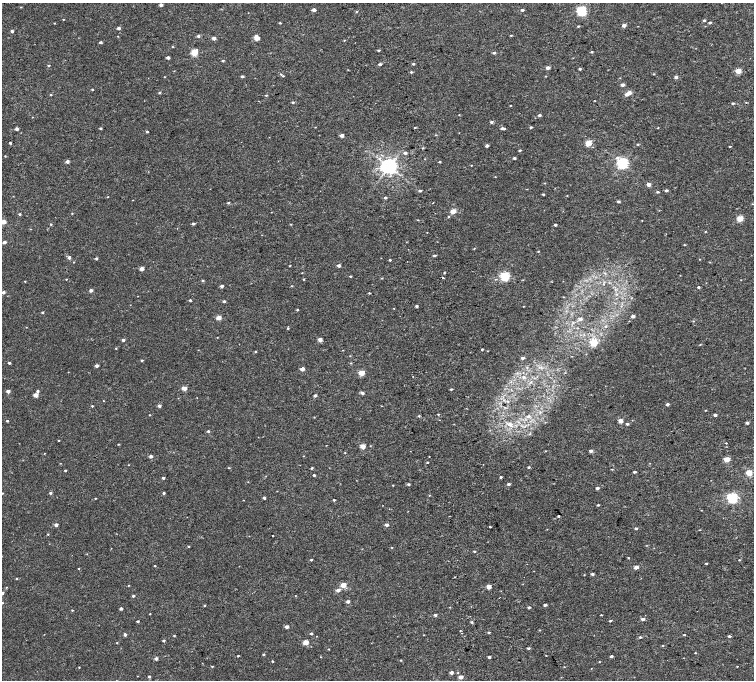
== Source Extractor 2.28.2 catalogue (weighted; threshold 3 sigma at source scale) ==
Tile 6 of 4 x 4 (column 2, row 2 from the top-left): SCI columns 1577-3079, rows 2906-4260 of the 6160 x 5854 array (HDU 1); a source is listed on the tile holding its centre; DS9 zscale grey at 2 x 2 block average (1 PNG px = mean of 2 x 2 image px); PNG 756 x 682 px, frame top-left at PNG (2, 3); no overlay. Shown black and unused: <1% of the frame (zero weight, under 2 of 4 exposures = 6% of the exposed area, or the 3 px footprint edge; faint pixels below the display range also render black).
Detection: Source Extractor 2.28.2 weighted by HDU 2 'WHT'; one run over the whole footprint, this tile lists its part. Background 0.00157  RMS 0.0035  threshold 0.0158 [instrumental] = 3 sigma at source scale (4.5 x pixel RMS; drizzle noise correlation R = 1.50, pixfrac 1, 0.0396/0.0396 arcsec/px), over >= 5 px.
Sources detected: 304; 1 too faint to see at this stretch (2 x 2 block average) — not listed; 1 inside a brighter listed object's ellipse — not listed separately; the other 302 listed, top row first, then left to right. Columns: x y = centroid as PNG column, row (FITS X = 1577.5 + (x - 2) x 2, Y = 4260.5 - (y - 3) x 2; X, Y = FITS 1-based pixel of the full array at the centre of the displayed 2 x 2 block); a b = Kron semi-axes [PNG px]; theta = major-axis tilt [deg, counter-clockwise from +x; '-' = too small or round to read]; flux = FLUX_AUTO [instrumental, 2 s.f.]
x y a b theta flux
161 5 2 2 - 2.8
21 7 3 2 - 0.34
314 10 2 2 - 3.6
522 10 3 2 - 1.6
356 11 2 2 - 0.42
581 11 3 3 - 77
63 19 2 2 - 0.34
704 20 3 2 - 1.1
710 22 3 2 - 0.92
54 23 2 2 - 0.35
280 23 2 2 - 0.64
624 25 2 2 - 3.7
578 26 3 2 - 0.49
119 28 2 2 - 2.6
12 31 2 2 - 1.9
511 35 3 2 - 0.44
118 36 3 2 - 0.26
198 36 3 2 - 1.5
214 38 2 2 - 3.4
256 38 4 3 - 5.8
344 40 3 2 - 0.33
100 42 2 2 - 1.3
172 47 2 2 - 0.37
378 50 3 3 - 0.75
194 52 3 3 - 29
592 52 3 2 - 0.68
494 53 3 2 - 1.2
168 57 2 2 - 2.5
223 61 2 2 - 0.72
380 64 2 2 - 2.1
413 64 3 3 - 0.9
49 65 3 2 - 0.61
548 68 2 2 - 3.6
580 69 2 2 - 1
348 70 2 2 - 0.27
738 71 3 2 - 12
411 72 3 3 - 0.71
281 74 3 2 - 0.54
654 74 3 2 - 0.45
242 76 3 2 - 1.3
283 76 2 2 - 0.45
546 76 3 2 - 0.33
164 77 2 2 - 0.27
676 77 2 2 - 2.6
622 85 2 2 - 2.7
92 89 2 2 - 0.71
159 93 3 3 - 0.61
629 93 2 2 - 5.4
627 94 3 2 - 2.1
51 95 3 2 - 0.57
266 95 3 2 - 0.6
595 101 2 2 - 0.25
293 102 3 3 - 0.86
746 102 3 2 - 0.32
733 103 3 2 - 1
510 105 2 2 - 0.3
459 115 3 2 - 0.27
539 115 2 2 - 1.7
32 117 2 2 - 0.27
491 122 3 3 - 1.4
415 127 2 2 - 0.42
531 127 3 2 - 0.87
100 128 2 2 - 0.88
503 128 4 2 - 1.9
658 128 2 2 - 0.32
17 129 2 2 - 2.3
147 131 3 2 - 0.83
342 135 2 2 - 3.4
436 135 3 2 - 0.38
10 143 2 2 - 0.94
588 143 3 3 - 19
638 144 3 2 - 0.55
487 145 3 2 - 1.9
730 146 2 2 - 0.49
423 148 3 2 - 0.61
520 150 3 2 - 0.82
405 153 3 2 - 1.7
5 156 2 2 - 0.4
514 158 2 2 - 1.3
617 158 4 4 - 1.2
67 161 2 2 - 3.1
440 162 2 2 - 0.53
622 163 3 3 - 110
389 167 4 4 - 360
495 177 2 2 - 0.28
649 185 2 2 - 3.8
666 190 2 2 - 1.7
420 191 3 2 - 0.96
658 192 3 2 - 0.72
543 194 3 2 - 0.65
108 197 2 2 - 0.31
385 198 3 3 - 0.91
618 201 2 2 - 1.2
228 203 3 3 - 0.68
433 203 2 2 - 0.31
752 204 2 2 - 0.22
453 211 3 2 - 13
271 212 2 2 - 0.23
72 213 3 2 - 0.42
19 214 2 2 - 1.1
448 216 3 2 - 0.57
740 218 3 3 - 18
418 220 3 2 - 0.32
642 221 2 2 - 0.29
3 222 2 2 - 9.6
51 224 3 2 - 0.55
193 224 3 3 - 1
555 225 2 2 - 1.1
427 232 2 2 - 0.24
705 232 3 2 - 0.31
4 242 2 2 - 2.6
684 245 2 2 - 0.4
474 248 3 2 - 0.35
538 251 2 2 - 0.4
434 255 3 2 - 1
69 257 2 2 - 2.4
96 258 2 2 - 1.2
700 259 2 2 - 0.34
390 260 2 2 - 0.7
74 262 2 2 - 0.3
339 265 2 2 - 2.1
290 266 2 2 - 0.35
142 269 2 2 - 6.5
302 273 2 2 - 0.25
444 273 3 2 - 0.44
350 276 3 2 - 0.6
505 276 3 3 - 66
382 278 3 2 - 0.32
443 278 2 2 - 2.1
66 279 2 2 - 0.35
303 279 3 2 - 0.45
25 281 2 2 - 0.37
202 281 3 3 - 0.56
222 286 3 2 - 1.8
292 286 3 2 - 0.39
698 287 2 2 - 1.1
91 290 2 2 - 2.5
3 292 2 2 - 2.4
369 293 3 2 - 0.48
563 297 2 2 - 0.28
190 300 2 2 - 0.95
224 301 3 2 - 0.97
416 306 2 2 - 1.2
523 306 2 2 - 0.21
394 308 2 2 - 0.25
297 310 2 2 - 0.72
42 312 3 2 - 0.72
633 316 2 2 - 3.1
218 317 3 2 - 9.4
580 319 3 3 - 2
693 321 3 2 - 0.39
606 326 4 3 - 0.63
288 328 3 2 - 0.51
217 337 2 2 - 0.25
123 340 3 2 - 1.6
320 340 2 2 - 4.9
594 342 3 3 - 23
700 345 3 2 - 0.31
116 348 3 2 - 0.33
482 349 2 2 - 0.71
255 351 3 2 - 0.44
523 358 2 2 - 1.9
142 360 3 2 - 0.84
9 363 2 2 - 0.98
351 363 3 2 - 0.39
97 366 2 2 - 2.4
302 369 2 2 - 6.1
361 373 3 2 - 17
524 377 4 3 - 1.1
184 388 2 2 - 8.1
451 389 3 2 - 0.72
8 391 2 2 - 4.1
38 391 3 2 - 1.1
362 393 3 2 - 2.5
36 395 3 2 - 7.3
315 395 2 2 - 1.8
103 401 2 2 - 0.23
667 404 3 2 - 1.6
92 406 2 2 - 0.63
159 406 2 2 - 2.2
438 414 3 2 - 0.42
149 415 2 2 - 0.37
715 415 2 2 - 2.7
419 416 3 3 - 0.49
528 416 5 4 - 1.7
314 417 2 2 - 0.27
7 421 2 2 - 0.66
620 421 2 2 - 8.2
747 423 2 2 - 2
509 424 6 5 - 2.9
627 424 2 2 - 1.4
208 431 3 2 - 1.2
530 434 3 2 - 0.48
58 440 2 2 - 0.37
726 443 2 2 - 0.4
118 444 3 2 - 0.38
363 446 3 2 - 11
545 451 3 2 - 0.26
591 451 2 2 - 2.6
44 453 2 2 - 0.29
345 453 2 2 - 0.31
151 456 2 2 - 2.5
726 459 3 2 - 13
428 463 2 2 - 0.91
129 465 2 2 - 0.23
529 467 3 2 - 0.81
229 468 3 2 - 0.42
312 468 3 2 - 0.72
65 470 2 2 - 0.68
635 472 2 2 - 1.4
749 473 3 3 - 18
314 475 2 2 - 0.79
501 477 2 2 - 0.94
163 478 2 2 - 1.4
248 482 2 2 - 0.23
408 484 3 2 - 1.2
509 484 3 3 - 1.1
393 485 2 2 - 0.35
597 488 3 2 - 1.6
2 493 2 2 - 0.34
50 493 2 2 - 1.3
164 493 3 2 - 0.99
429 495 2 2 - 0.29
95 498 2 2 - 0.43
264 498 2 2 - 2
732 498 3 3 - 98
334 500 2 2 - 0.64
598 505 2 2 - 0.73
558 516 2 2 - 0.69
56 525 2 2 - 3
386 525 3 2 - 2.2
490 527 2 2 - 0.61
636 528 2 2 - 1.1
48 534 2 2 - 0.41
272 535 2 2 - 0.81
189 546 3 2 - 0.46
392 547 2 2 - 0.34
474 551 2 2 - 0.59
628 557 3 2 - 0.33
311 560 2 2 - 0.74
739 560 3 2 - 0.39
706 563 2 2 - 0.59
154 566 2 2 - 0.44
636 567 2 2 - 5.9
78 568 2 2 - 0.37
592 574 3 2 - 1.6
584 575 2 2 - 0.28
16 578 2 2 - 0.52
128 585 3 2 - 0.35
343 585 3 3 - 11
488 587 2 2 - 8.3
338 590 3 2 - 3.4
2 593 2 2 - 3.1
133 596 3 2 - 1
348 601 2 2 - 2.3
2 603 2 2 - 0.72
204 605 2 2 - 0.63
545 605 2 2 - 1.8
450 607 3 2 - 0.27
529 607 2 2 - 1.3
121 608 2 2 - 1.9
72 610 3 2 - 0.43
150 614 2 2 - 0.35
435 615 3 3 - 1.3
601 615 2 2 - 0.39
642 619 2 2 - 3
138 621 2 2 - 0.91
610 621 3 2 - 0.8
472 622 3 2 - 0.91
287 627 2 2 - 2.9
489 632 3 2 - 0.69
311 633 2 2 - 1.1
125 634 2 2 - 2.1
424 635 2 2 - 0.27
684 635 2 2 - 0.51
174 636 3 2 - 0.48
316 636 2 2 - 0.2
729 636 3 2 - 1.2
640 637 3 3 - 0.67
163 640 2 2 - 1.1
117 642 2 2 - 0.36
305 642 3 2 - 13
663 646 2 2 - 0.46
528 648 3 2 - 0.94
328 649 2 2 - 0.34
695 653 2 2 - 0.42
263 654 2 2 - 0.74
238 656 2 2 - 0.51
611 656 2 2 - 1.5
320 657 3 2 - 0.23
489 657 2 2 - 1.3
156 658 3 3 - 1.9
400 660 3 2 - 0.44
272 661 2 2 - 0.55
599 662 3 2 - 0.31
212 666 3 2 - 0.45
737 666 2 2 - 3.7
79 667 2 2 - 0.32
564 667 2 2 - 0.27
451 673 2 2 - 3.1
149 676 2 2 - 0.92
461 677 2 2 - 4.3
Isophote crosses this tile's border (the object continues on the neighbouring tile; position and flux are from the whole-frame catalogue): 3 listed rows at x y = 3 222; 2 593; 2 603
Diffuse or blended objects may show on this block-average render without a row.